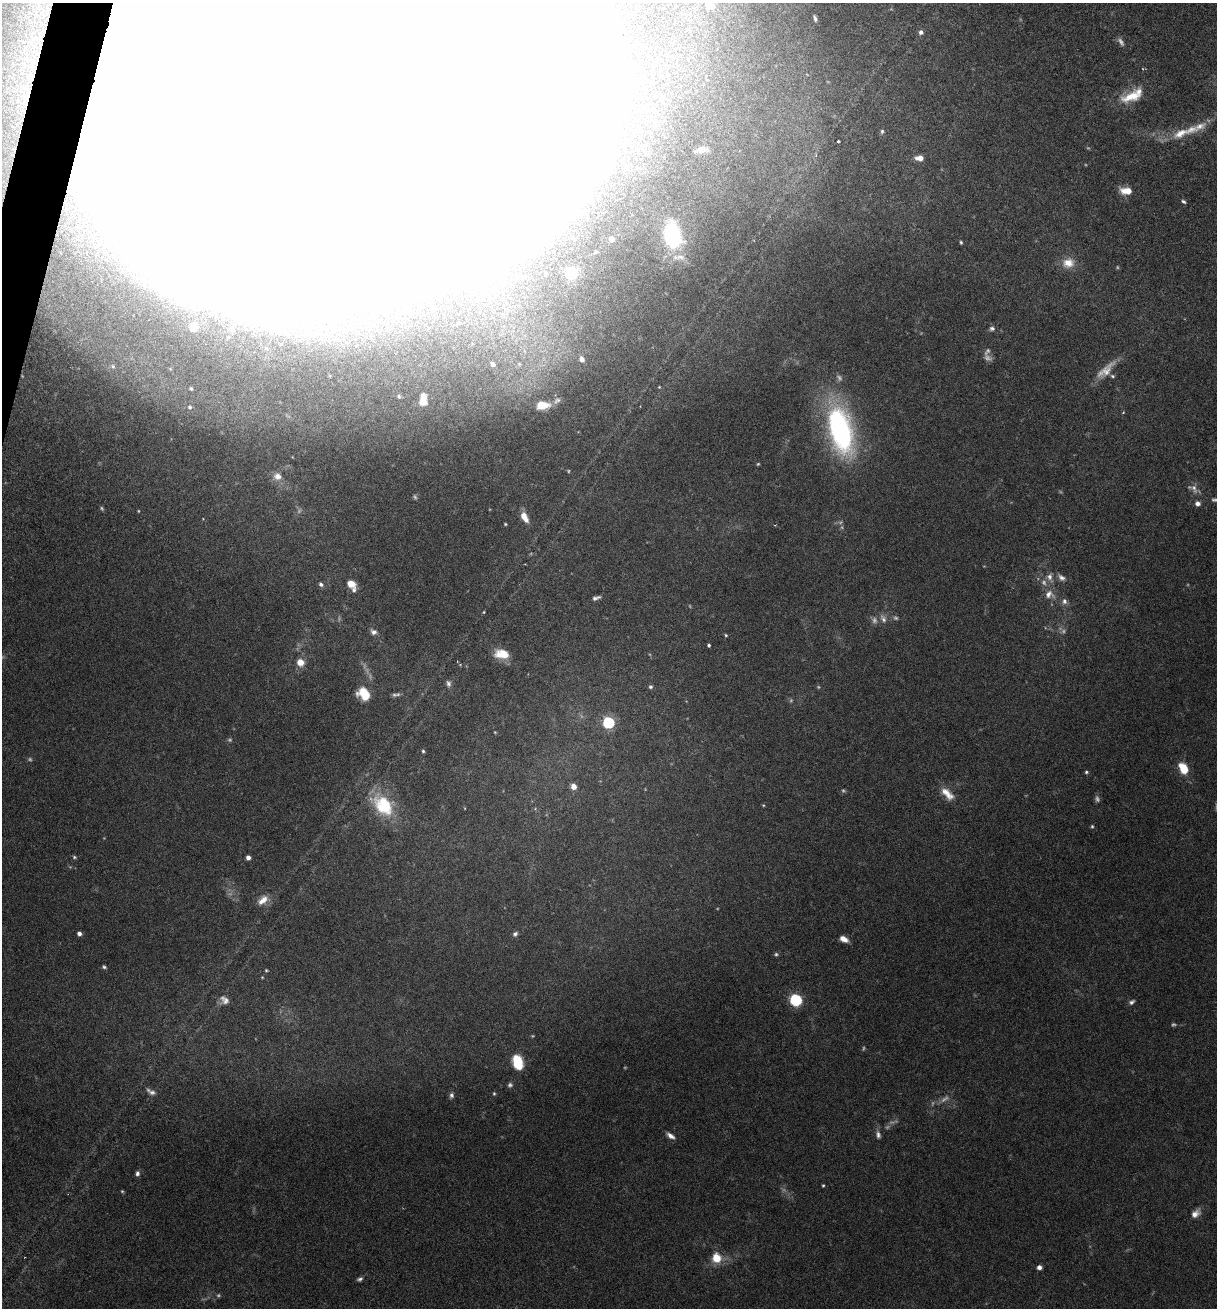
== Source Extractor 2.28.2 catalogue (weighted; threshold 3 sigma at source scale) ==
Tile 11 of 4 x 4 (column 3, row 3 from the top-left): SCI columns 2564-3778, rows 1332-2637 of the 5307 x 5252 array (HDU 1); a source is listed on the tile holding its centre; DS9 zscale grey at full resolution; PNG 1219 x 1310 px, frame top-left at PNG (2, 3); no overlay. Shown black and unused: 1% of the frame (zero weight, under 3 of 6 exposures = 3% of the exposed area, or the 3 px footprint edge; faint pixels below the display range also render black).
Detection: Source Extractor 2.28.2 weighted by HDU 2 'WHT'; one run over the whole footprint, this tile lists its part. Background 0.0264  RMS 0.0028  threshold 0.0115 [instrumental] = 3 sigma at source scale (4.09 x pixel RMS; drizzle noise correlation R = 1.36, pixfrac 0.8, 0.05/0.05 arcsec/px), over >= 5 px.
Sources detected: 141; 33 too faint to see at this stretch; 9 inside a brighter object's white glare — not listed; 3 inside a brighter listed object's ellipse — not listed separately; the other 96 listed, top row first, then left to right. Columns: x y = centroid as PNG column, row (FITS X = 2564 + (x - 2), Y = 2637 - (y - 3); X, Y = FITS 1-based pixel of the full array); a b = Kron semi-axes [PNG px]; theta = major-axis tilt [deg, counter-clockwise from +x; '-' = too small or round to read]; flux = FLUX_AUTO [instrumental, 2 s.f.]
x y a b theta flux
709 5 11 7 -13 1.6
815 18 7 3 -73 0.65
921 32 6 5 - 0.83
342 83 134 93 9 58000
1132 96 32 13 26 7.3
882 131 6 5 - 0.48
1181 133 24 11 28 4.9
838 141 3 2 - 0.28
701 150 13 7 13 1.9
919 158 9 6 -3 2.1
1126 191 13 7 -5 3.7
1183 201 6 4 -33 0.51
672 235 22 14 -76 31
611 239 5 4 - 1.7
961 242 4 3 - 0.37
596 252 5 5 - 0.45
680 257 16 11 -6 3.3
1068 263 16 13 9 3.9
545 273 6 6 - 0.63
571 273 6 5 - 41
408 309 26 10 -68 5
193 327 5 5 - 5.9
992 328 7 6 - 0.72
581 359 6 5 - 1.5
493 364 4 4 - 1
113 366 7 7 - 0.85
1106 370 33 11 43 4.4
659 387 3 3 - 0.2
191 388 5 5 - 0.51
399 396 6 5 - 0.42
557 400 11 6 27 1.1
423 401 5 5 - 6.9
542 405 13 8 3 5.7
190 407 6 5 - 0.48
1123 413 4 3 - 0.21
840 430 46 21 -76 63
758 464 4 3 - 0.27
277 476 11 10 - 2.6
1193 488 17 9 -34 1.8
1215 500 11 6 0 0.88
1198 503 7 6 - 1.2
524 517 12 7 -60 3.1
505 524 4 3 - 0.27
1050 577 13 8 -67 1.7
1062 578 11 7 -34 1.2
321 584 6 5 - 0.75
351 584 9 7 -35 2.9
1049 594 14 12 -6 2.4
596 598 11 4 17 0.86
1064 601 8 7 - 1.1
484 612 4 3 - 0.22
883 619 13 7 -63 1.2
373 632 9 7 -27 1.1
726 635 4 4 - 0.31
709 645 3 3 - 0.46
501 654 17 11 -8 4.6
300 662 8 7 - 2.9
448 683 9 6 -77 0.86
650 687 5 4 - 0.58
364 694 12 9 -43 7.2
398 694 8 6 3 0.76
608 722 6 5 - 38
495 732 4 3 - 0.21
423 751 4 4 - 0.4
1183 768 9 6 -61 7.8
1086 772 5 4 - 0.42
573 786 6 5 - 2.3
947 794 20 9 -44 3.3
383 805 33 21 -48 14
763 805 5 3 - 0.25
1092 826 5 4 - 0.33
74 857 5 5 - 0.4
248 857 4 4 - 1.3
263 900 16 9 35 2.8
79 933 4 4 - 1.1
515 934 7 5 42 0.72
844 939 8 5 -26 2
776 954 5 5 - 0.44
104 967 6 4 -29 0.48
266 970 4 4 - 0.3
262 977 5 3 - 0.23
224 1000 12 9 -40 1.6
796 1000 7 6 - 24
1132 1002 8 5 33 0.73
518 1062 13 8 -76 10
151 1092 14 6 -29 1.2
494 1093 5 4 - 0.33
451 1095 7 6 - 0.71
878 1135 11 6 -78 1.1
671 1136 11 5 -37 1.3
137 1173 6 5 - 0.77
823 1185 3 3 - 0.31
1195 1213 13 8 43 1.9
716 1258 12 11 - 4.7
1039 1267 4 4 - 1.3
360 1279 7 5 23 0.64
Overlapping masked pixels (flux is a lower limit): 1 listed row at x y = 342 83
Isophote crosses this tile's border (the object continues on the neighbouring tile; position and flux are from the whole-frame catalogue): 2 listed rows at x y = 342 83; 1215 500